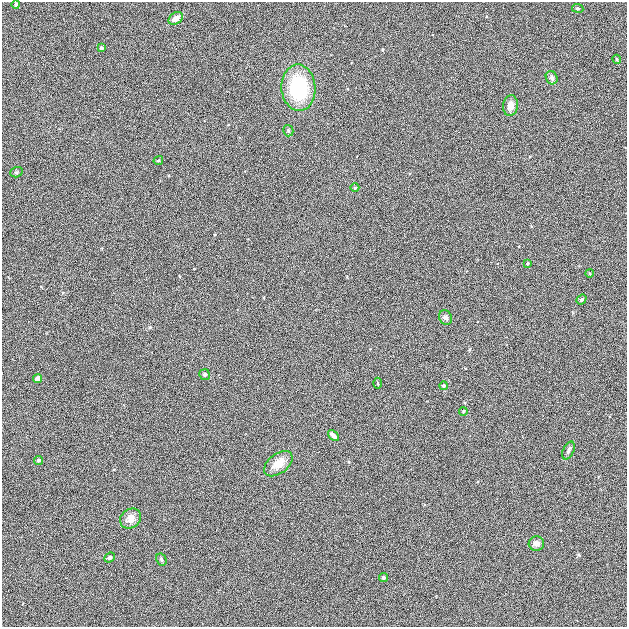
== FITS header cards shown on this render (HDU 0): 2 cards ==
NAXIS1  =                  625
NAXIS2  =                  625

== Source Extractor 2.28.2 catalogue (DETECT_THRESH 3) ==
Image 625 x 625 px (HDU 0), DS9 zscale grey, 1 PNG px = 1 image px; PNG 629 x 629 px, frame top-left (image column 1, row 625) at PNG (2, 2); each listed source drawn as its Kron ellipse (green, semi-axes under 4 px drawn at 4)
Background 4.97e-04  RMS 0.042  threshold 0.125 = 3 sigma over >= 5 px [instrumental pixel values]
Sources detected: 30; all 30 listed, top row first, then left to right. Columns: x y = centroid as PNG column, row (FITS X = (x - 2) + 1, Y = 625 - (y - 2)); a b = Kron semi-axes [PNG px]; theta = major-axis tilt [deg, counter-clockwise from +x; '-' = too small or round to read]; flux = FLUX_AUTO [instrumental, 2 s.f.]
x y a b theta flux
16 4 4 4 - 4.7
578 8 5 3 - 3
176 18 8 5 34 19
102 48 4 4 - 4.6
617 59 4 3 - 3.2
552 78 7 5 -65 8.8
298 88 23 17 -86 190
511 106 10 7 81 21
288 131 6 5 - 4.7
158 160 5 3 - 2.9
16 172 6 5 - 4.3
355 188 4 3 - 2.5
527 263 4 3 - 3.4
589 273 4 3 - 2.6
581 300 5 4 - 6.5
445 318 7 6 - 9.2
205 375 5 5 - 5.1
37 379 5 4 - 17
378 383 5 3 - 2.9
443 386 4 4 - 5.7
463 411 4 3 - 3.4
333 435 6 4 -47 17
568 450 9 5 63 8.1
39 460 4 4 - 4.8
278 464 16 10 37 37
130 518 11 9 38 23
536 543 8 7 - 14
109 558 5 4 - 5.8
161 559 6 5 - 5.1
383 578 4 4 - 5.5